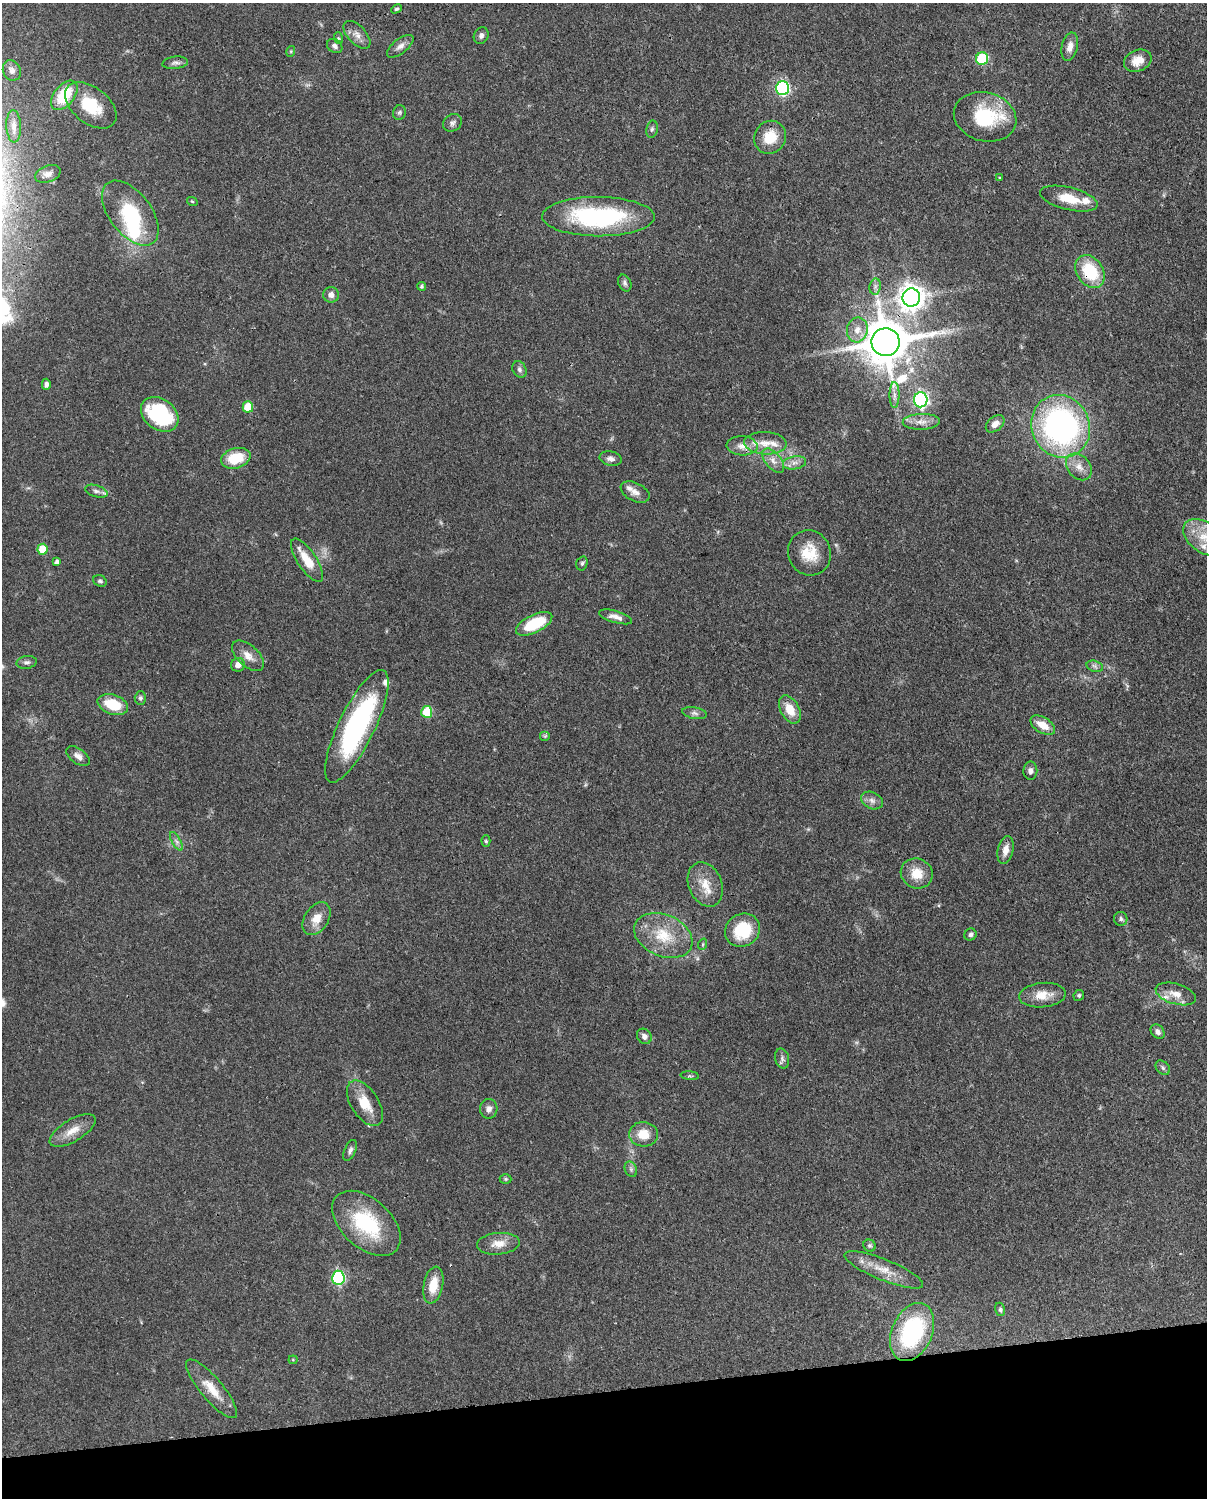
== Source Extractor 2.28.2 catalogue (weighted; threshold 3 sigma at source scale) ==
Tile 10 of 4 x 3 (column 2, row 3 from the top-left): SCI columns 1294-2498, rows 266-1761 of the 4999 x 4907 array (HDU 1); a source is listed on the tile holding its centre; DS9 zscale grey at full resolution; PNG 1209 x 1500 px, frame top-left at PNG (2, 3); each listed source drawn as its Kron ellipse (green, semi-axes under 4 px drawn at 4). Shown black and unused: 7% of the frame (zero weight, under 3 of 4 exposures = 7% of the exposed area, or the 3 px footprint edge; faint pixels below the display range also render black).
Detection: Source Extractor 2.28.2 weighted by HDU 2 'WHT'; one run over the whole footprint, this tile lists its part. Background 0.0857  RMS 0.0039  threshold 0.0174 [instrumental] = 3 sigma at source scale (4.5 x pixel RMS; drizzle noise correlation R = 1.50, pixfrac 1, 0.05/0.05 arcsec/px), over >= 5 px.
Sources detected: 122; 1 inside a brighter object's white glare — neither listed nor drawn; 8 inside a brighter listed object's ellipse — not listed separately; the other 113 listed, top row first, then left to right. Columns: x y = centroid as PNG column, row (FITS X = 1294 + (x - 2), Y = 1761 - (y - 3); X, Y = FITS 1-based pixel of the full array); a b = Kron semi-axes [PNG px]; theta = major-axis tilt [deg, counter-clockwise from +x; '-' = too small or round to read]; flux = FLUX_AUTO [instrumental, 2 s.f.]
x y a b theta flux
396 9 5 4 - 0.61
357 35 17 9 -46 2.9
481 36 8 7 - 1.2
338 38 6 4 -71 0.48
335 46 8 6 -37 1.4
400 46 16 7 38 2.3
1070 47 14 8 77 2.9
291 51 5 3 - 0.4
982 59 6 6 - 24
1138 61 14 10 23 5.2
175 63 13 6 7 1.3
12 70 10 8 -66 1.7
782 88 7 6 - 68
64 95 17 10 52 13
91 105 30 18 -38 14
399 112 7 6 - 0.86
985 117 32 24 -15 22
452 123 10 8 34 1.4
14 126 16 7 -87 2.4
652 129 8 5 79 0.87
770 137 17 15 57 8.9
48 174 13 8 19 2.3
1000 177 3 2 - 0.66
1069 199 29 11 -13 9
192 201 5 3 - 0.39
130 213 37 21 -53 24
598 217 56 19 0 51
1090 272 18 13 -57 18
625 283 9 6 -65 1.1
421 286 4 4 - 0.74
875 287 8 5 79 1.2
331 295 8 7 - 2.1
911 297 9 8 - 390
857 330 12 10 78 3.9
885 342 14 14 - 1800
519 369 9 6 -59 1.2
46 384 5 4 - 1.1
894 395 13 5 -89 2
921 400 7 7 - 90
248 407 6 5 - 12
160 414 20 15 -37 35
921 422 18 8 2 3.5
995 424 10 7 40 2.5
1061 426 32 29 -65 110
765 443 21 11 -2 5.2
742 446 15 9 -3 3.4
236 458 15 10 16 12
611 459 11 7 -11 1.8
773 461 14 7 -50 2.8
795 463 12 6 8 2.1
1079 467 15 11 -48 4
96 491 11 5 -16 1.4
635 492 15 9 -27 2.6
1205 537 24 15 -34 9.6
42 549 5 5 - 9.4
809 553 23 21 -65 10
307 560 25 9 -56 7.9
57 562 4 3 - 1.1
582 563 7 5 74 0.77
100 581 7 5 -27 0.82
616 617 17 6 -16 2.4
534 624 20 9 26 17
248 656 19 10 -42 4
26 662 10 6 10 1.2
238 665 7 6 - 2.3
1095 666 8 5 -15 1.1
140 698 6 6 - 0.89
113 705 16 9 -18 12
790 709 15 9 -61 6.3
427 712 6 5 - 14
695 713 12 5 -11 1.3
1043 725 14 7 -31 5.4
357 726 62 18 64 69
545 736 5 5 - 0.58
78 756 13 7 -37 2.4
1030 771 9 7 89 1.3
872 800 11 8 -25 1.9
176 841 10 4 -60 1.2
486 841 6 4 -88 0.59
1006 850 14 8 78 3.1
917 873 16 15 - 7
705 884 23 16 -67 7.4
316 919 18 12 58 5.3
1121 919 7 7 - 1
742 930 18 16 32 17
970 934 6 5 - 0.95
663 935 30 21 -23 14
703 944 6 3 72 0.41
1176 994 21 10 -16 4.6
1043 995 23 12 6 6.2
1079 995 5 5 - 0.62
1158 1032 8 6 -48 1.6
644 1036 8 6 -52 1.5
782 1058 10 7 -76 1.2
1163 1068 8 6 -47 0.97
690 1076 9 3 -4 0.61
365 1103 25 13 -57 8.5
489 1109 10 9 - 2
73 1131 26 11 31 5.7
643 1134 14 12 -4 6.8
350 1150 11 5 66 1.3
631 1169 8 6 -69 1
506 1179 6 5 - 0.55
366 1223 40 24 -42 27
498 1244 21 11 5 4.9
870 1246 6 5 - 0.82
884 1270 42 10 -22 7.8
338 1278 7 6 - 54
433 1285 19 9 79 7.6
1000 1309 7 5 -74 0.7
912 1332 30 20 66 42
293 1360 4 4 - 0.39
212 1389 37 11 -50 7.6
Overlapping masked pixels (flux is a lower limit): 3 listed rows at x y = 1090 272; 885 342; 357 726
Isophote crosses this tile's border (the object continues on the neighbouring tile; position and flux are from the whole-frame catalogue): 1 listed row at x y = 1205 537